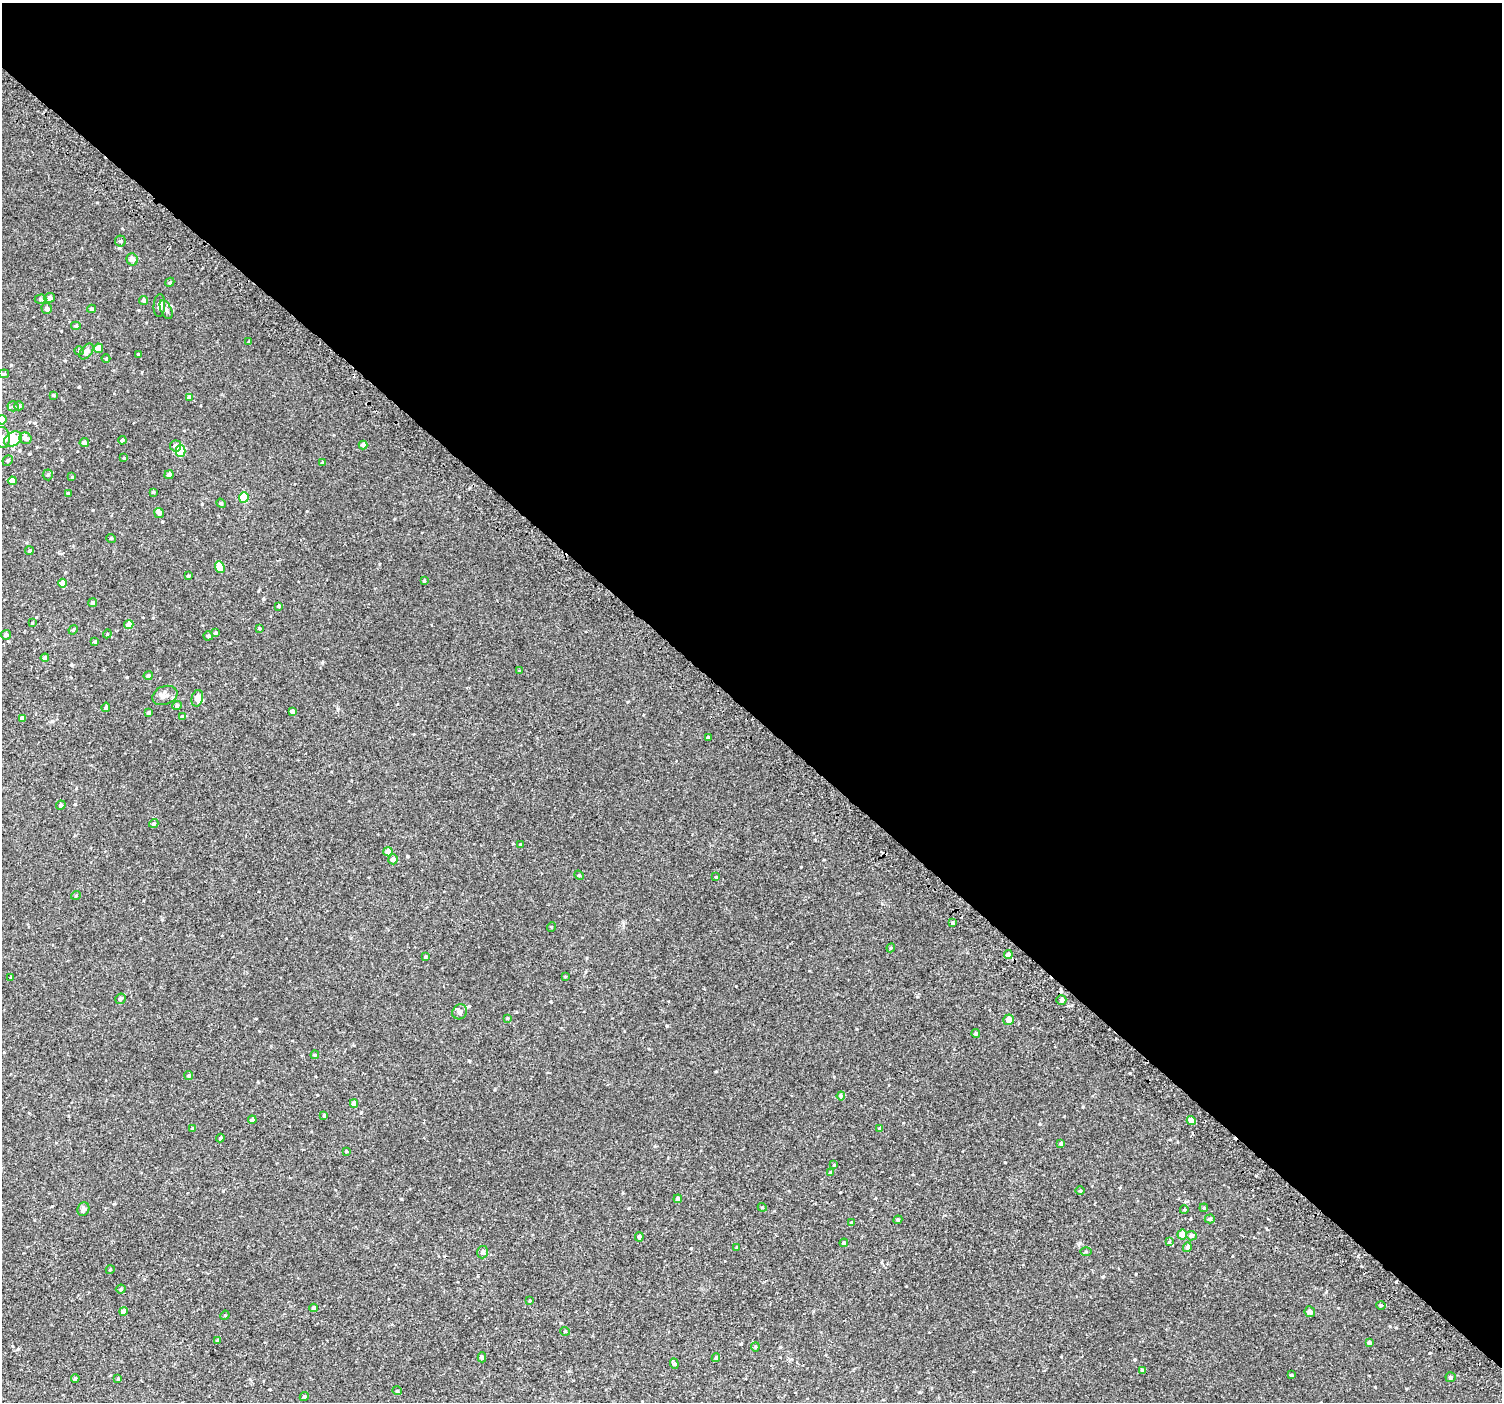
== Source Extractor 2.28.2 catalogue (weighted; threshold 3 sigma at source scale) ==
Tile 3 of 4 x 4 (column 3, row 1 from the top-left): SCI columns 3064-4563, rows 4423-5822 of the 6113 x 6113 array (HDU 1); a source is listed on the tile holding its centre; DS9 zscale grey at full resolution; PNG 1504 x 1404 px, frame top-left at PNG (2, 3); each listed source drawn as its Kron ellipse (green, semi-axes under 4 px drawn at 4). Shown black and unused: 51% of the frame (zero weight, under 2 of 3 exposures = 3% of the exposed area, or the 3 px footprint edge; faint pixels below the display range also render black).
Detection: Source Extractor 2.28.2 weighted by HDU 2 'WHT'; one run over the whole footprint, this tile lists its part. Background 0.00677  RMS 0.0062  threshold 0.0279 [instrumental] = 3 sigma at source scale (4.5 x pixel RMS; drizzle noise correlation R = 1.50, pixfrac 1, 0.0396/0.0396 arcsec/px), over >= 5 px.
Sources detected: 156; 1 inside a brighter object's white glare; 2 cosmic-ray / hot-pixel residue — neither listed nor drawn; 6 inside a brighter listed object's ellipse — not listed separately; the other 147 listed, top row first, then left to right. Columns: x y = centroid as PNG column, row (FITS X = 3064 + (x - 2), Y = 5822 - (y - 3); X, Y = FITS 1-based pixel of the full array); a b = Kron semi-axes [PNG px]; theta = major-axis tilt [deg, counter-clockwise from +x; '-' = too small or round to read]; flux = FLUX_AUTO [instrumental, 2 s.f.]
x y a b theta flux
120 241 5 5 - 0.86
132 259 6 5 - 3.2
170 282 5 3 - 0.63
50 298 5 4 - 2.3
40 299 6 4 1 0.98
144 300 5 4 - 1.6
159 306 11 5 87 2.4
47 308 5 5 - 1.9
91 309 4 3 - 0.77
166 310 10 5 -65 1.7
76 326 5 4 - 0.93
249 342 4 3 - 0.69
98 348 4 4 - 4.7
79 351 4 4 - 0.7
86 351 9 5 54 3.4
138 354 3 3 - 0.4
106 359 4 3 - 0.5
4 374 5 2 - 0.56
53 395 4 3 - 0.66
189 397 4 4 - 0.75
13 406 5 5 - 1
19 406 5 4 - 1.1
2 420 5 4 - 4.3
3 437 10 7 -81 2.2
25 438 6 5 - 1.9
13 439 9 6 30 7.9
122 440 4 4 - 0.88
84 443 4 4 - 2.1
363 445 4 4 - 1.8
176 446 5 5 - 2.4
181 451 5 5 - 15
124 458 3 2 - 0.43
8 460 5 5 - 1
322 463 4 4 - 0.61
48 475 5 5 - 0.73
169 475 4 4 - 2.1
72 477 3 3 - 0.4
12 481 4 4 - 5.1
153 492 4 4 - 0.66
68 493 4 3 - 0.8
244 497 5 5 - 16
221 503 5 4 - 0.73
159 513 5 5 - 1.4
111 538 5 3 - 0.44
29 551 4 4 - 0.87
220 567 6 4 -67 9
188 576 3 3 - 0.66
424 581 4 3 - 0.63
62 583 4 4 - 4.4
93 603 4 4 - 1.2
279 606 4 3 - 0.74
32 623 4 3 - 0.46
129 625 4 4 - 4.7
259 628 4 3 - 0.5
73 630 5 4 - 0.56
215 633 4 3 - 0.7
107 634 4 3 - 0.55
6 635 5 5 - 1.3
208 636 5 4 - 0.93
95 642 4 3 - 0.83
45 658 4 4 - 2
519 671 4 3 - 0.51
148 676 4 4 - 1.1
165 695 13 9 21 3
197 698 8 5 75 3.7
177 705 5 4 - 1.3
106 707 5 4 - 1.2
292 711 4 4 - 2
149 713 4 4 - 0.9
182 716 4 3 - 0.53
22 718 4 4 - 3.1
708 737 3 3 - 1.1
61 805 5 4 - 1.3
154 823 5 4 - 0.82
520 844 3 3 - 0.49
388 852 5 4 - 4.5
393 859 5 5 - 3
579 875 5 4 - 0.73
716 877 4 3 - 0.53
76 895 5 3 - 0.5
953 923 4 3 - 4.1
551 927 5 3 - 0.44
891 948 4 4 - 0.59
1008 954 4 4 - 3.4
425 957 4 4 - 0.8
565 976 3 2 - 0.43
11 977 3 3 - 0.55
120 999 5 5 - 1.1
1061 1000 5 5 - 1.3
460 1012 8 7 - 1.8
507 1018 4 3 - 0.49
1008 1020 5 5 - 4
976 1033 4 3 - 0.73
315 1055 4 4 - 0.58
189 1076 4 4 - 1
841 1096 4 3 - 1.7
354 1103 4 4 - 4.2
324 1116 3 3 - 0.81
252 1120 4 4 - 1.5
1191 1120 4 4 - 4.6
880 1128 4 4 - 0.88
193 1129 4 3 - 0.97
220 1138 4 4 - 0.69
1061 1143 4 3 - 1.7
346 1151 4 3 - 0.45
834 1165 4 4 - 0.46
830 1173 4 4 - 0.7
1080 1191 4 3 - 0.48
678 1199 4 4 - 1.7
762 1207 4 3 - 0.52
1204 1208 4 3 - 0.51
83 1209 7 6 - 1.6
1184 1210 4 3 - 0.45
1210 1219 5 4 - 0.92
898 1220 4 4 - 0.62
851 1223 4 3 - 0.64
1182 1234 5 5 - 4.8
1191 1236 5 4 - 2
639 1237 5 4 - 1.2
1169 1242 4 4 - 0.55
844 1243 4 4 - 1.6
1187 1247 5 4 - 1.4
737 1248 3 3 - 0.76
482 1252 6 5 - 1.8
1086 1252 5 3 - 0.57
110 1270 4 3 - 0.48
121 1289 5 4 - 0.87
530 1301 4 3 - 0.45
1381 1305 5 3 - 0.65
314 1308 4 4 - 1.4
124 1311 4 4 - 3
1310 1312 5 5 - 1.8
225 1315 5 4 - 0.53
565 1331 4 4 - 0.57
218 1340 4 3 - 1
1369 1343 4 3 - 1.5
755 1347 4 4 - 0.62
482 1357 5 4 - 1.1
716 1357 4 4 - 1.1
674 1364 5 4 - 0.86
1142 1370 4 4 - 1.5
1291 1375 3 3 - 0.56
1451 1377 5 5 - 1.2
75 1378 4 3 - 0.64
118 1379 4 3 - 0.6
397 1391 5 4 - 0.65
304 1396 5 4 - 0.74
Overlapping masked pixels (flux is a lower limit): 1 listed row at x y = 953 923
Isophote crosses this tile's border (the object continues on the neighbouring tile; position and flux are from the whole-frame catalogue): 2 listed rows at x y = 2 420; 3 437
Unlisted compact peaks at least as high as the median listed source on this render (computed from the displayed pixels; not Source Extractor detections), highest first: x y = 1130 1073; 629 1208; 1375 1387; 667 1026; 93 510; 79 387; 127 677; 263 599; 1083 1107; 1103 1277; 736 986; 322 663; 1136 1274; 11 365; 1005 1162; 1358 1256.